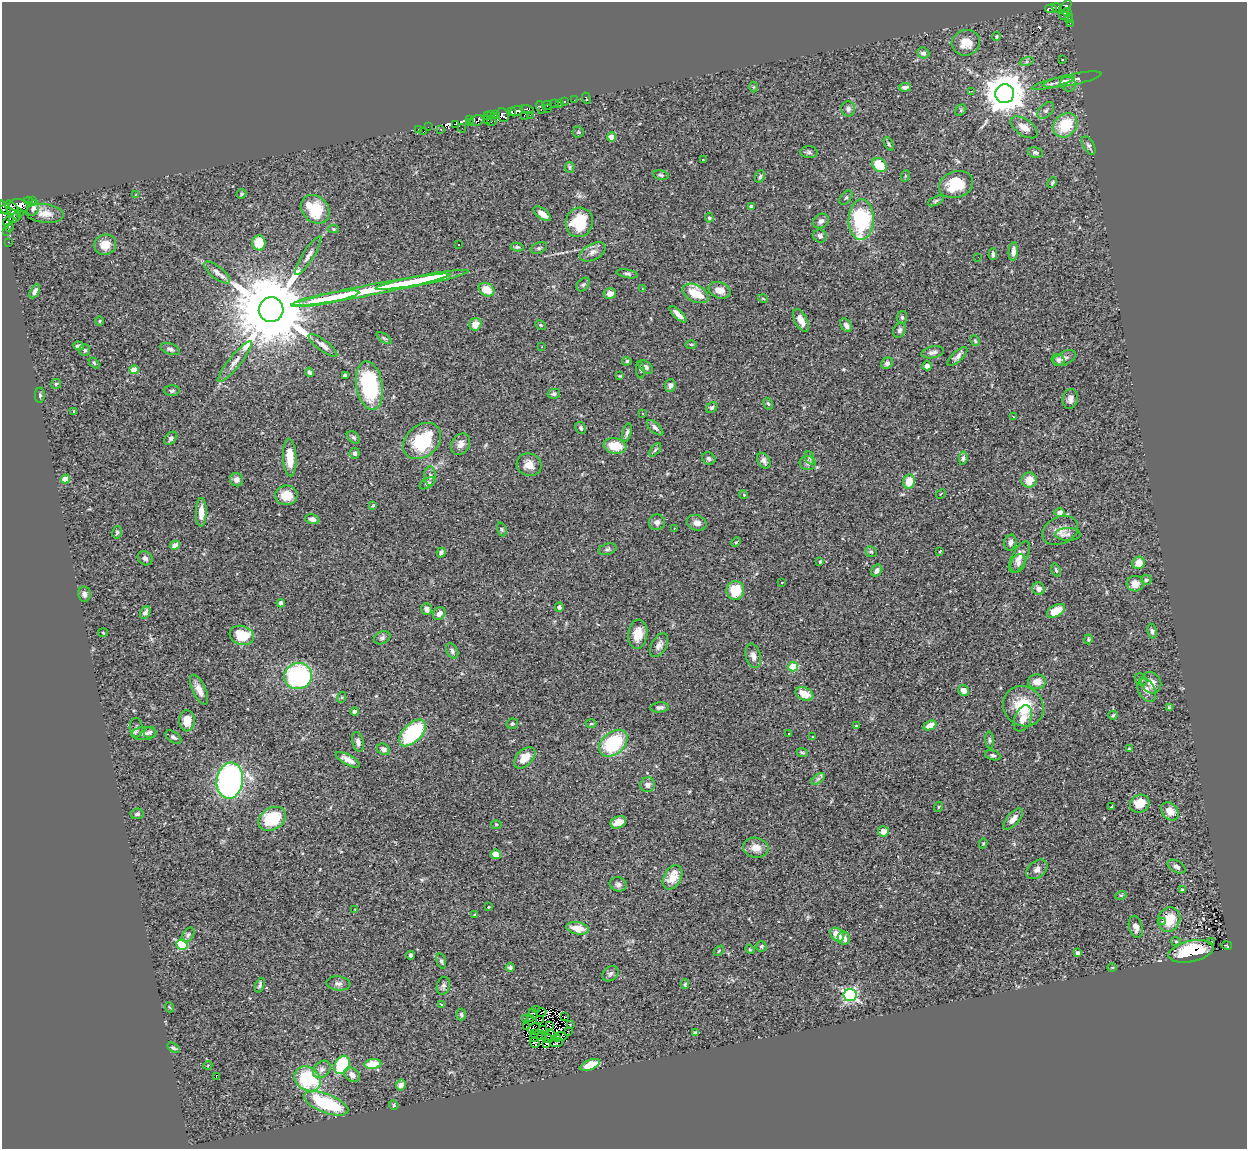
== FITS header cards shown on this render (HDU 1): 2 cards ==
NAXIS1  =                 1245
NAXIS2  =                 1147

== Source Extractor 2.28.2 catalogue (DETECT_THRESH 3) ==
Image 1245 x 1147 px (HDU 1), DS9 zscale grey, 1 PNG px = 1 image px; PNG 1249 x 1151 px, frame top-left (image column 1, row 1147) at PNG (2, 2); each listed source drawn as its Kron ellipse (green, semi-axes under 4 px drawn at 4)
Background 0.409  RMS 0.045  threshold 0.134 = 3 sigma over >= 5 px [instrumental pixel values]
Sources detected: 372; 13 with non-positive FLUX_AUTO (blend fragments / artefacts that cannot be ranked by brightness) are neither listed nor drawn; the other 359 listed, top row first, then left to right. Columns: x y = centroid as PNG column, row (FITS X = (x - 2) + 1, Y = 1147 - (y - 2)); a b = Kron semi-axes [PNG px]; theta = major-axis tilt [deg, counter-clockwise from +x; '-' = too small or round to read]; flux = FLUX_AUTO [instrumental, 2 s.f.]
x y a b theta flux
1065 7 7 4 52 100
1057 8 5 4 - 51
1051 9 6 3 7 75
1067 12 5 2 - 5.7
1064 16 5 3 - 40
1069 18 5 2 - 4.6
1070 23 3 2 - 3.6
996 36 4 4 - 3.5
966 43 14 12 17 48
923 53 6 5 - 10
1062 60 3 2 - 2.7
1026 62 7 4 18 7.1
1072 80 30 5 11 25
1053 83 22 4 14 16
1068 84 8 7 - 11
753 87 5 3 - 2.6
905 87 6 4 7 9.5
971 91 3 2 - 3.4
1005 94 9 9 - 8500
586 98 6 3 -69 8.3
574 100 2 2 - 1.9
565 102 3 3 - 24
555 104 3 2 - 28
560 104 3 2 - 4.7
547 105 5 3 - 47
540 107 6 3 -76 80
547 109 2 2 - 14
848 109 7 7 - 11
527 110 7 3 -16 18
961 110 6 5 - 5.3
1046 110 10 6 44 10
511 111 4 3 - 88
516 111 6 5 - 370
491 115 2 2 - 23
495 115 3 3 - 18
503 115 7 5 -60 130
524 115 3 2 - 23
530 115 2 2 - 5.1
488 116 4 2 - 3.9
470 119 3 2 - 13
477 120 7 5 16 71
488 120 2 2 - 0.44
492 122 5 3 - 64
470 123 3 2 - 4.7
456 124 3 2 - 11
1065 125 13 11 46 98
428 127 2 2 - 3
1024 127 15 8 -34 25
462 128 4 4 - 7
418 129 2 2 - 2.3
441 129 3 3 - 8.9
423 132 3 2 - 23
578 132 5 5 - 3.6
612 137 4 4 - 43
889 144 7 4 -61 5.1
1089 146 10 5 -58 8.6
809 152 8 6 -4 7.1
1035 152 7 5 -12 7.8
703 159 3 2 - 14
879 165 8 6 -41 90
570 167 5 5 - 4.4
661 175 8 5 -11 5.3
760 176 6 4 69 5.6
905 176 6 3 72 2.9
1052 183 6 3 64 3.7
956 184 17 13 19 110
241 194 5 4 - 4.6
135 195 4 2 - 2.1
846 198 8 5 51 5.1
28 201 4 3 - 3.6
33 201 3 2 - 30
936 201 8 4 25 5.4
19 205 10 6 -8 290
751 206 3 3 - 3.8
5 208 8 2 -55 150
33 208 8 5 71 8.6
315 209 16 12 -47 120
2 210 3 2 - 96
13 210 11 5 -56 280
19 213 4 3 - 6.2
45 213 19 9 -6 32
542 214 10 5 -37 21
14 218 6 4 38 100
709 218 5 4 - 3.8
861 220 20 12 88 260
8 221 6 3 51 21
821 221 8 7 - 9.9
579 222 15 13 71 110
9 228 4 2 - 14
334 229 5 4 - 3.7
6 231 3 2 - 2.8
820 236 7 6 - 8.4
8 242 2 2 - 9.7
259 243 7 6 - 60
458 244 3 3 - 16
105 245 11 10 - 38
517 247 6 4 -8 5.6
539 248 8 5 20 6.3
1013 251 9 4 86 14
593 252 14 8 28 18
993 254 6 4 -89 7.2
308 256 22 5 57 18
978 257 2 2 - 1.2
217 272 15 6 -38 16
627 274 11 4 -10 7.4
422 280 47 4 11 220
583 284 8 5 48 5.6
642 288 2 2 - 2.2
370 290 80 5 11 370
487 290 8 6 -28 47
720 290 11 8 -20 27
35 291 8 4 62 10
610 293 6 5 - 19
696 293 14 8 -27 77
326 299 34 5 11 140
763 299 5 3 - 2.3
271 310 12 12 - 49000
678 314 11 4 -43 17
902 317 6 5 - 6.1
801 320 12 6 -62 27
100 321 4 3 - 2.4
475 324 6 6 - 27
541 325 6 4 -27 4.2
846 325 7 5 -56 11
899 330 8 6 65 9
384 338 8 4 -35 4.4
975 341 5 3 - 3.2
691 344 5 3 - 3.3
323 345 17 5 -36 14
78 346 5 3 - 15
541 347 3 2 - 4.8
170 349 10 5 -20 9.1
85 350 6 5 - 5.5
933 352 11 5 12 13
957 356 13 5 43 11
1064 358 12 6 25 11
1058 360 6 5 - 7.6
627 361 5 4 - 6.4
235 362 26 6 51 25
94 363 6 4 -46 4.1
887 363 6 5 - 10
927 366 5 4 - 15
646 367 8 5 -43 8.3
134 370 4 4 - 65
640 370 8 4 -84 4.7
310 372 5 4 - 6.5
345 375 4 3 - 6.3
620 376 4 3 - 2.4
56 384 5 5 - 4.2
670 385 6 5 - 9.8
369 386 24 13 -79 260
172 391 8 5 1 5.9
554 394 6 4 12 6
40 395 8 5 88 5.8
1070 399 10 7 78 13
768 404 6 4 -61 4.5
712 407 6 5 - 5.8
74 411 4 2 - 1.9
642 413 2 2 - 2.8
1013 417 3 2 - 3
581 428 6 5 - 5.5
655 428 10 5 -43 9.4
627 433 10 4 76 7.9
353 437 7 5 -40 6.4
171 438 7 5 48 7.3
422 441 21 15 40 170
461 444 11 9 57 20
615 446 11 7 -9 65
655 450 8 4 54 5.4
355 453 5 5 - 8.2
290 458 19 6 -87 54
709 458 7 5 -33 7.3
810 458 7 4 -71 5.4
963 458 7 4 82 6.2
764 461 8 6 -58 10
808 463 8 7 - 9.4
529 465 12 11 - 30
430 476 10 6 -88 11
65 479 4 4 - 60
236 480 7 6 - 14
1029 480 8 7 - 35
909 482 7 6 - 53
427 483 8 5 31 8.7
941 494 5 2 - 1.8
286 495 11 9 2 45
744 495 4 3 - 2.7
373 505 4 3 - 5.6
201 512 14 5 89 31
1059 512 5 4 - 13
312 519 7 5 -15 9
657 522 8 8 - 11
697 523 10 7 -18 18
674 528 3 2 - 4.9
502 529 7 4 -70 4.3
1060 530 19 13 24 33
117 532 6 5 - 5.4
1068 534 13 6 0 12
736 542 5 3 - 2.9
1010 542 8 6 77 11
175 545 5 4 - 16
607 549 9 5 17 8.1
940 551 3 2 - 2.7
871 552 6 5 - 4.8
441 553 5 4 - 9.9
1019 557 17 7 61 24
145 558 8 6 -37 10
820 561 4 3 - 2.7
1018 563 10 7 64 9.8
1139 563 6 6 - 41
877 570 6 5 - 12
1056 570 7 3 -72 4
1146 580 5 5 - 4.7
782 583 3 3 - 38
1135 584 8 7 - 19
1039 589 6 6 - 15
735 590 9 9 - 80
84 594 8 6 -80 8.8
281 603 4 4 - 8.9
559 607 4 4 - 7.1
427 609 6 5 - 12
1056 611 10 5 29 38
145 613 7 4 62 9.5
439 614 7 5 45 15
1152 631 7 4 -82 6.7
103 633 5 3 - 2.6
638 634 14 9 83 43
242 635 12 9 -18 89
382 638 9 6 25 9.2
1088 639 5 4 - 3.5
659 645 13 7 61 16
452 651 8 5 -63 8.1
753 656 12 7 -76 17
793 667 5 4 - 140
298 676 14 13 - 430
1141 680 6 5 - 6
1037 682 9 7 0 27
1151 683 11 9 -57 25
199 690 16 6 -65 24
964 690 6 5 - 18
1147 690 12 8 -62 21
804 694 9 6 -22 40
342 697 5 3 - 3.6
1023 706 21 19 -42 120
660 707 9 5 4 9.5
1169 708 4 3 - 4.4
355 712 4 4 - 17
1113 715 4 3 - 3.7
1023 718 14 8 68 24
187 721 10 8 88 43
512 724 6 5 - 4.7
591 724 5 3 - 3.5
930 725 7 4 24 31
856 726 3 3 - 2.7
136 728 9 6 -85 10
150 732 6 5 - 6.8
144 733 12 6 4 16
413 733 16 9 45 310
789 734 3 3 - 3.8
173 737 9 5 -34 8.2
813 737 3 3 - 2.4
990 740 9 4 -85 5.1
358 742 10 5 -78 11
613 743 16 11 41 220
383 749 7 5 -26 11
1129 749 3 3 - 2.5
802 752 5 4 - 4.8
993 755 8 4 -16 6
525 758 13 8 45 41
348 760 13 5 -28 19
818 779 8 4 37 6.5
230 781 18 13 81 770
648 785 7 7 - 15
1140 804 10 8 28 45
938 807 5 3 - 2.6
1112 807 3 3 - 12
1170 811 10 7 -47 30
137 814 6 5 - 7.2
272 819 14 11 32 140
1013 819 13 6 48 24
618 822 8 5 24 30
496 824 5 3 - 3.1
883 831 5 5 - 26
983 843 5 4 - 3
756 848 13 10 -9 31
496 854 5 4 - 28
1176 867 10 5 -30 9.1
1037 869 12 8 39 16
672 877 13 8 61 48
618 884 8 7 - 11
1182 890 3 2 - 3.5
1121 895 5 3 - 3.1
488 907 3 2 - 3
355 910 3 2 - 1.8
475 915 4 3 - 3.4
1169 919 12 10 65 63
1163 921 4 3 - 2.8
1136 927 11 6 -76 16
578 928 11 6 -10 45
188 935 8 5 56 6.6
837 935 8 6 -47 44
844 938 7 6 - 13
1176 941 5 4 - 3.6
1212 942 3 2 - 4.7
182 944 5 5 - 200
761 946 5 5 - 4.6
1227 946 5 2 - 12
750 949 5 4 - 2.9
719 951 6 2 45 2.5
1191 951 23 10 12 130
1077 953 3 3 - 8.4
411 955 4 3 - 5.6
441 961 8 4 -75 5.7
510 967 4 4 - 6.2
1112 967 4 3 - 2.2
610 974 9 6 41 8.7
338 983 12 7 -6 12
685 984 5 4 - 3.6
260 985 7 4 69 6.1
443 986 9 6 75 8.2
850 995 6 6 - 540
441 1005 4 4 - 2.7
169 1007 5 3 - 2.7
536 1010 2 2 - 4
541 1012 5 2 - 2.6
533 1014 5 3 - 2.8
461 1015 6 5 - 5.6
564 1017 3 2 - 1.3
526 1019 2 2 - 3.5
530 1019 3 3 - 4.2
540 1019 3 2 - 1.4
570 1025 3 2 - 5.6
550 1026 3 2 - 2.3
527 1027 3 2 - 2.7
533 1028 6 2 24 0.51
543 1030 3 2 - 2.1
568 1031 3 2 - 4.9
534 1033 3 2 - 3.3
695 1033 4 4 - 5.4
541 1035 4 3 - 8.9
550 1035 6 3 51 12
560 1036 7 4 -1 6.7
533 1038 3 2 - 3.8
547 1039 5 2 - 1.4
557 1039 4 3 - 5.2
535 1043 5 2 - 3.1
556 1043 6 3 5 2.7
546 1044 4 2 - 3.6
173 1048 7 3 -32 5.3
373 1064 8 5 6 75
208 1065 4 3 - 2.3
342 1065 10 7 60 170
590 1065 10 5 22 59
322 1069 10 7 43 14
352 1075 8 6 -37 17
216 1077 3 2 - 32
307 1079 14 11 -36 210
401 1085 6 4 60 15
326 1103 23 9 -21 220
394 1105 5 4 - 3.6
At the frame edge (FLAGS 8, measured only in part): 1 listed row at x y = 2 210
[13 non-positive-flux detections neither listed nor drawn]